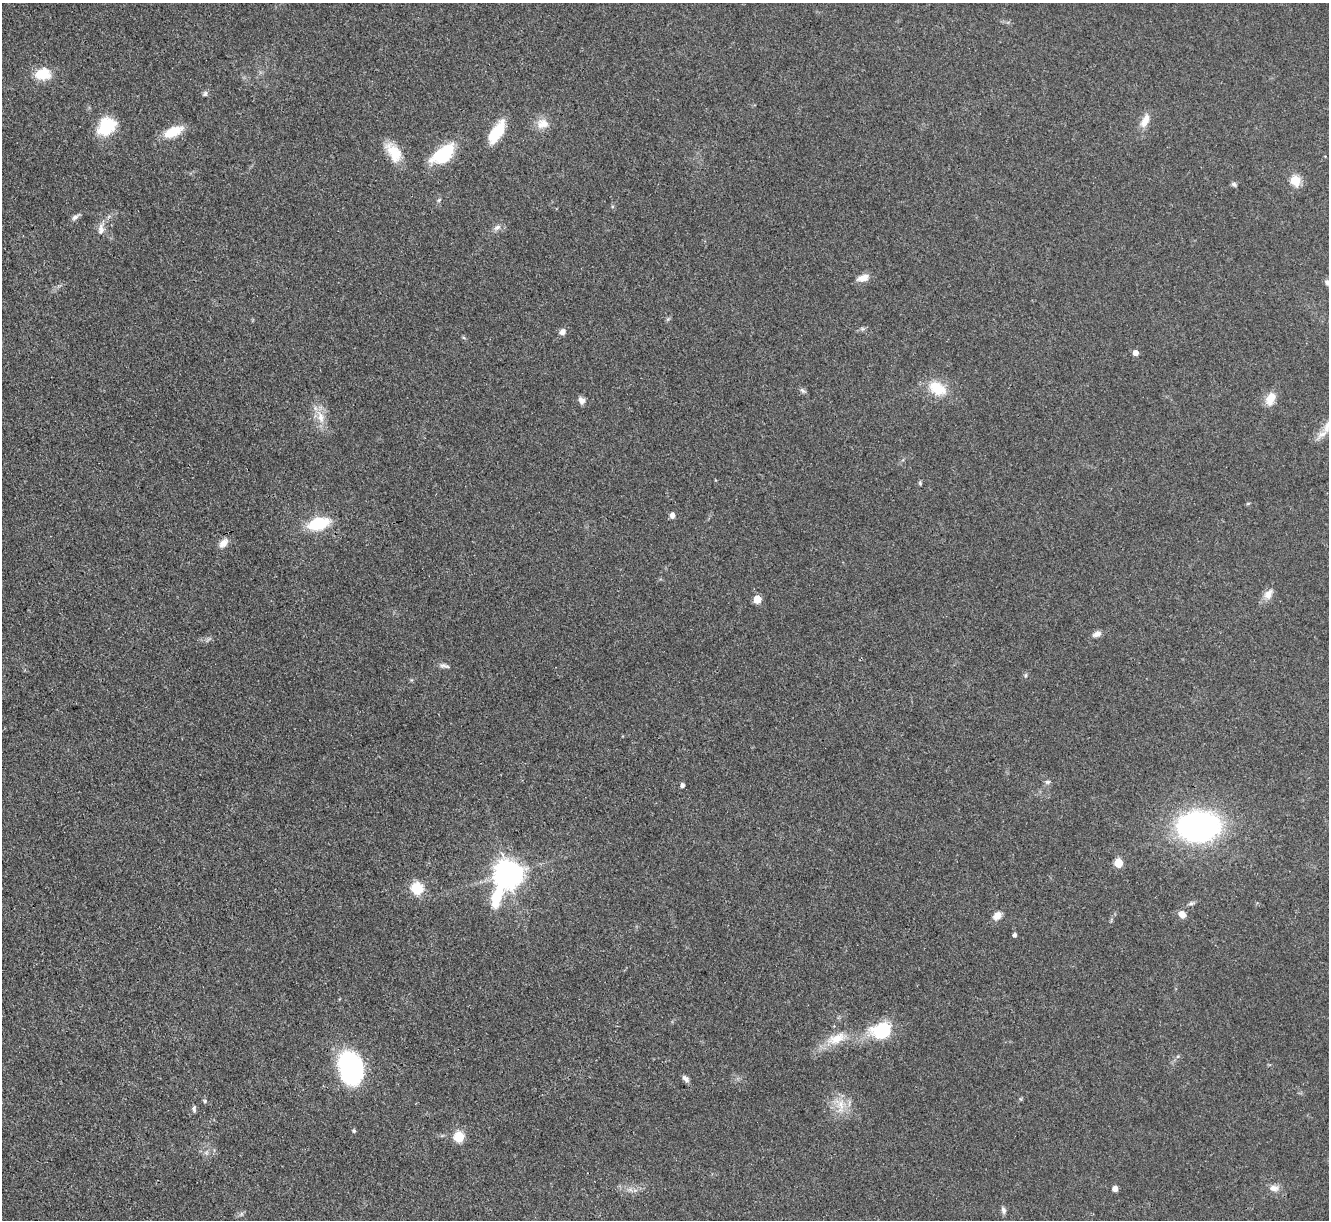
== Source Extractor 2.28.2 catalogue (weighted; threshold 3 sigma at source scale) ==
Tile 7 of 4 x 4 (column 3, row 2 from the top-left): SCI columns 2655-3981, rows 2709-3926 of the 5309 x 5293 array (HDU 1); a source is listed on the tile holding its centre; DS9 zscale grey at full resolution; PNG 1331 x 1222 px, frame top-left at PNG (2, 3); no overlay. Shown black and unused: <1% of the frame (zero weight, under 3 of 4 exposures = <1% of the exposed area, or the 3 px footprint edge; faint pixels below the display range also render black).
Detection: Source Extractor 2.28.2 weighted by HDU 2 'WHT'; one run over the whole footprint, this tile lists its part. Background 0.0855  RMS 0.0062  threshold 0.0281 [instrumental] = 3 sigma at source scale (4.5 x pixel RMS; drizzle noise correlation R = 1.50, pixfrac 1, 0.05/0.05 arcsec/px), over >= 5 px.
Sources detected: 59; all 59 listed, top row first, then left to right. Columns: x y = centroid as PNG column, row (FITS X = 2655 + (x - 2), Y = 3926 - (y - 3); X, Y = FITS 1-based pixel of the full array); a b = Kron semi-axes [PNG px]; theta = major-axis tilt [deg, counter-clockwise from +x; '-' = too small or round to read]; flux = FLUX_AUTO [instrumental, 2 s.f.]
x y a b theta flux
42 74 15 11 4 17
205 94 8 6 67 1.4
1145 121 19 10 65 7
543 124 17 14 2 7.6
106 126 21 16 44 26
173 132 24 11 24 14
497 132 26 11 59 20
394 152 26 14 -57 15
443 154 30 15 39 30
1295 180 5 5 - 35
1234 184 7 6 - 1.4
75 217 11 6 41 2.2
497 227 11 7 32 2.8
101 229 17 8 86 4.5
863 278 16 8 18 5.3
1328 283 9 6 -37 2.5
668 319 6 5 - 1
862 329 7 4 -1 1.2
562 332 7 6 - 3.4
1135 353 5 5 - 4.6
937 388 26 17 -28 17
802 391 10 5 -48 1.6
1270 399 17 10 70 8.5
582 400 9 8 - 2.9
321 417 21 9 -71 9.1
920 483 6 4 -88 0.89
1248 503 6 4 19 0.69
672 515 7 6 - 2.5
318 523 19 11 16 31
223 543 14 8 47 5.2
1268 594 16 11 57 5.1
757 599 5 5 - 15
1097 634 10 6 21 3.4
444 666 14 6 -10 2.4
1025 675 7 4 81 0.92
411 680 6 4 71 0.76
1047 782 8 6 14 1.5
682 785 4 4 - 2
1198 826 28 20 4 220
1118 863 5 5 - 21
508 874 13 9 65 850
417 888 6 6 - 65
1191 903 8 5 13 1.4
1182 914 8 6 -58 5
997 916 10 7 36 5.4
1015 935 4 4 - 1.8
882 1031 19 14 13 38
836 1039 31 14 22 15
351 1068 27 19 -74 120
686 1079 10 6 -42 2.5
205 1101 6 5 - 1
841 1104 21 14 -60 12
194 1109 9 6 87 1.6
354 1131 4 4 - 1.3
459 1137 6 5 - 45
206 1153 7 4 19 1.4
1274 1188 13 8 4 4.3
1115 1189 4 4 - 4.8
1003 1210 10 6 -76 2.1
Isophote crosses this tile's border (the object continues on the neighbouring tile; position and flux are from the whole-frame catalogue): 1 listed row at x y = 1328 283